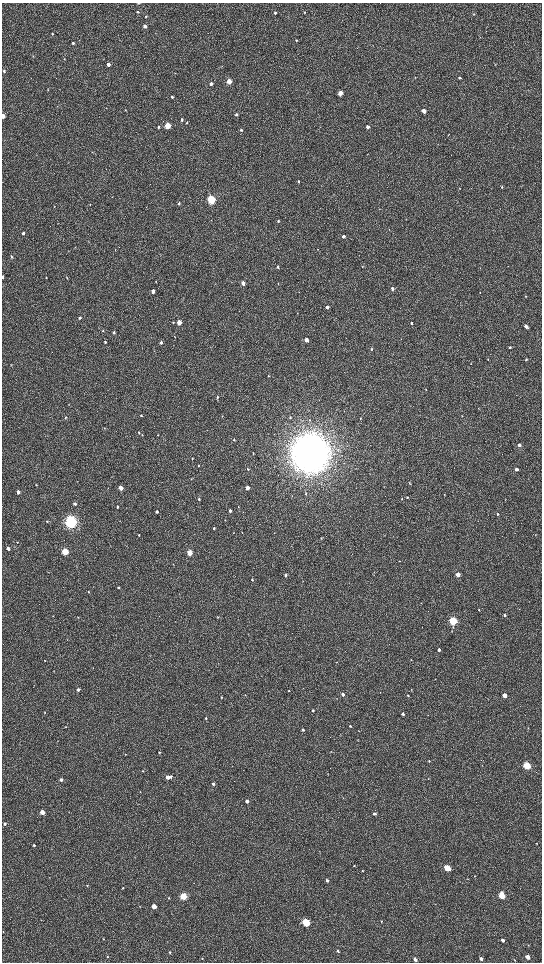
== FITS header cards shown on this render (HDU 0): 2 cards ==
NAXIS1  =                 1080 / length of data axis 1
NAXIS2  =                 1920 / length of data axis 2

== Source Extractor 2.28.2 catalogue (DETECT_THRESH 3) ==
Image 1080 x 1920 px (HDU 0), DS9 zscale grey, zoomed out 1/2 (1 PNG px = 2 x 2 image px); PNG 544 x 964 px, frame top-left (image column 1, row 1919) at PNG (2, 3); no overlay
Background 525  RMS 36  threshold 109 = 3 sigma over >= 5 px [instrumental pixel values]
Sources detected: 208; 4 cannot appear on this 1/2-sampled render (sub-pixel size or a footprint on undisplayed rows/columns) and are not listed; the other 204 listed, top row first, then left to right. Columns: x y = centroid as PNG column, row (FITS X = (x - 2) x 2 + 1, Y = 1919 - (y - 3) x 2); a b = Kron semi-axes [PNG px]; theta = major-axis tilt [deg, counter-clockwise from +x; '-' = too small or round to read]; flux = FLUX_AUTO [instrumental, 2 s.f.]
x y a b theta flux
138 3 3 2 - 5.7e+03
137 12 3 3 - 6.9e+03
304 12 3 2 - 5.1e+03
275 13 3 2 - 9.6e+03
474 14 4 3 - 6.1e+03
146 16 3 3 - 6.7e+03
145 26 3 3 - 2.4e+04
52 34 3 3 - 6.2e+03
296 40 3 3 - 6.3e+03
73 43 3 3 - 1.1e+04
64 59 3 2 - 3.6e+03
108 64 3 3 - 3.5e+04
4 71 3 3 - 8.3e+03
175 73 3 2 - 2.8e+03
415 77 3 2 - 2.6e+03
459 78 3 3 - 1.1e+04
229 81 3 3 - 1.4e+05
211 84 3 3 - 2.5e+04
48 90 3 2 - 4.0e+03
340 93 3 3 - 1.0e+05
172 97 4 3 - 8.3e+03
126 110 3 2 - 3.7e+03
424 111 3 3 - 5.8e+04
236 114 3 3 - 1.3e+04
3 116 3 2 - 9.2e+04
182 119 3 3 - 1.3e+04
187 123 3 3 - 5.7e+03
168 126 3 3 - 2.7e+05
158 127 3 3 - 9.5e+03
368 127 3 3 - 3.3e+04
241 130 3 3 - 1.0e+04
448 134 2 1 - 2.5e+03
298 181 3 3 - 1.0e+04
502 187 4 3 - 7.3e+03
211 200 4 3 - 9.1e+05
179 203 3 3 - 1.0e+04
90 205 3 2 - 2.8e+03
278 221 3 3 - 7.7e+03
57 223 2 2 - 2.2e+03
389 229 3 2 - 2.2e+03
23 233 3 3 - 1.7e+04
343 236 3 3 - 2.5e+04
318 249 3 2 - 3.1e+03
115 250 3 2 - 2.9e+03
68 251 3 2 - 2.6e+03
12 257 3 3 - 6.7e+03
278 267 4 3 - 7.7e+03
3 277 3 2 - 8.2e+03
46 278 4 2 - 3.0e+03
67 278 4 3 - 5.4e+03
156 281 3 2 - 3.6e+03
243 283 4 3 - 3.1e+04
278 283 3 2 - 4.0e+03
392 289 3 3 - 2.1e+04
153 291 3 3 - 3.6e+04
480 292 3 2 - 2.7e+03
526 296 3 2 - 3.7e+03
327 307 3 3 - 3.0e+04
80 317 4 3 - 1.1e+04
173 322 3 2 - 4.3e+03
179 322 4 3 - 1.1e+05
411 323 3 3 - 1.0e+04
526 326 3 3 - 4.2e+04
103 331 3 2 - 4.0e+03
114 332 4 3 - 1.2e+04
175 337 3 2 - 4.1e+03
306 340 3 3 - 4.6e+04
105 342 3 2 - 9.8e+03
161 342 4 3 - 1.3e+04
510 347 3 3 - 1.1e+04
371 349 3 3 - 6.2e+03
488 359 3 3 - 5.1e+03
526 359 3 3 - 8.1e+03
471 364 3 2 - 2.9e+03
11 365 3 2 - 3.0e+03
268 376 3 2 - 3.4e+03
426 390 3 3 - 4.2e+03
217 397 5 3 - 9.4e+03
344 411 4 2 - 2.8e+03
141 415 3 3 - 6.4e+03
222 416 2 2 - 2.5e+03
65 417 3 3 - 6.7e+03
290 417 4 3 - 9.0e+03
360 418 3 2 - 4.0e+03
104 428 3 2 - 4.0e+03
139 432 3 3 - 6.1e+03
234 440 3 3 - 8.6e+03
519 445 3 3 - 2.4e+04
253 453 3 2 - 3.3e+03
310 453 14 14 - 2.0e+07
192 458 3 2 - 4.0e+03
198 465 3 2 - 4.8e+03
248 469 3 2 - 4.9e+03
516 469 3 3 - 2.7e+04
191 479 3 2 - 2.7e+03
409 483 3 2 - 4.5e+03
36 485 3 2 - 3.3e+03
121 488 3 3 - 7.5e+04
247 488 3 3 - 6.1e+04
18 492 3 2 - 3.2e+04
305 494 4 3 - 5.3e+03
444 495 4 2 - 3.9e+03
407 497 3 3 - 6.3e+03
402 498 3 2 - 4.0e+03
199 499 3 3 - 1.0e+04
505 499 3 1 - 2.1e+03
75 504 4 3 - 1.9e+04
117 507 3 3 - 1.0e+04
238 507 3 2 - 3.7e+03
230 511 3 3 - 1.8e+04
157 512 3 3 - 1.3e+04
497 514 3 3 - 1.0e+04
225 520 3 2 - 3.5e+03
47 521 3 3 - 6.8e+03
71 522 5 4 - 2.5e+06
214 528 3 2 - 1.0e+04
233 532 3 2 - 4.2e+03
242 532 3 2 - 3.3e+03
139 535 3 3 - 6.0e+03
536 535 3 2 - 2.9e+03
321 538 3 2 - 4.1e+03
8 548 3 3 - 3.3e+04
65 552 4 3 - 4.1e+05
189 553 4 3 - 1.9e+05
400 561 2 2 - 2.7e+03
76 566 4 3 - 5.1e+03
286 575 3 3 - 1.4e+04
458 575 3 3 - 6.8e+04
252 580 4 3 - 8.2e+03
118 588 3 3 - 7.5e+03
88 592 3 3 - 4.5e+03
519 609 3 2 - 2.4e+03
479 610 2 2 - 3.7e+03
505 615 3 3 - 1.0e+04
53 616 2 2 - 2.7e+03
78 617 2 2 - 2.9e+03
218 617 3 2 - 3.6e+03
453 621 3 3 - 8.4e+05
439 650 3 3 - 1.7e+04
411 660 3 2 - 2.7e+03
45 661 3 2 - 4.5e+03
336 662 2 2 - 2.4e+03
93 668 3 2 - 2.7e+03
303 688 3 2 - 2.6e+03
78 690 3 3 - 2.4e+04
289 691 3 2 - 5.5e+03
343 694 3 3 - 2.3e+04
245 695 3 2 - 3.9e+03
408 695 3 2 - 7.1e+03
505 695 3 3 - 7.1e+04
221 697 3 3 - 5.2e+03
313 711 3 2 - 1.1e+04
44 713 3 2 - 2.5e+03
403 714 3 3 - 1.7e+04
428 715 2 2 - 2.6e+03
206 718 4 3 - 5.7e+03
350 726 3 2 - 7.1e+03
66 727 3 2 - 3.7e+03
528 728 2 2 - 3.2e+03
303 730 3 3 - 1.6e+04
331 751 2 2 - 2.5e+03
159 752 2 2 - 6.0e+03
126 754 3 2 - 2.8e+03
429 761 3 2 - 5.9e+03
527 766 4 3 - 4.8e+05
143 771 3 2 - 3.6e+03
328 774 2 2 - 2.1e+03
168 777 3 3 - 4.6e+04
171 777 3 3 - 1.7e+04
61 780 3 3 - 1.8e+04
213 784 3 3 - 1.2e+04
140 792 3 2 - 2.9e+03
247 801 3 3 - 3.2e+04
42 812 3 3 - 1.0e+05
374 814 3 3 - 1.8e+04
5 824 3 2 - 1.2e+04
537 843 3 2 - 3.0e+03
34 845 3 3 - 7.7e+03
354 866 2 2 - 3.5e+03
447 868 3 3 - 3.8e+05
362 871 2 2 - 3.4e+03
467 879 2 2 - 3.0e+03
327 880 3 2 - 1.6e+04
87 886 3 2 - 3.9e+03
122 888 2 2 - 4.3e+03
183 896 3 3 - 4.2e+05
502 896 4 3 - 2.6e+05
169 898 3 2 - 3.9e+03
140 906 3 2 - 3.2e+03
154 906 3 3 - 1.2e+05
381 921 3 3 - 4.7e+03
306 923 4 3 - 5.7e+05
3 932 3 2 - 2.7e+03
103 939 3 3 - 4.7e+03
503 940 3 3 - 2.3e+04
528 945 3 3 - 4.0e+03
338 951 3 2 - 1.1e+04
170 952 3 3 - 8.8e+03
107 956 3 3 - 5.9e+03
527 957 4 3 - 5.4e+04
202 958 3 2 - 4.4e+03
415 959 3 3 - 2.2e+04
481 959 3 3 - 2.4e+04
514 960 3 2 - 3.5e+03
At the frame edge (FLAGS 8, measured only in part): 3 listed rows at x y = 138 3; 3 116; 3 277
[4 sub-pixel or undisplayed-footprint detections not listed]